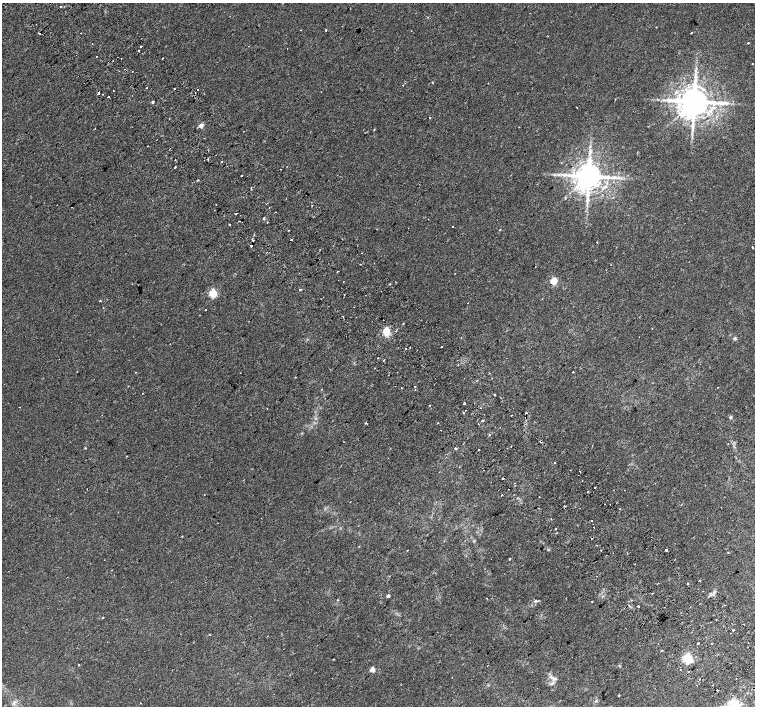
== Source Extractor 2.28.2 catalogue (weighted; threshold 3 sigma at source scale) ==
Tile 6 of 4 x 4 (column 2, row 2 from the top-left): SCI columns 1550-3054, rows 3013-4419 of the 6116 x 6089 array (HDU 1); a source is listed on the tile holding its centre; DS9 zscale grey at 2 x 2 block average (1 PNG px = mean of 2 x 2 image px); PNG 757 x 708 px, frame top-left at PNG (2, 3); no overlay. Shown black and unused: <1% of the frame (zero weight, under 2 of 3 exposures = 3% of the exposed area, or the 3 px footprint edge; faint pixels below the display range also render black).
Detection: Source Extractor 2.28.2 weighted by HDU 2 'WHT'; one run over the whole footprint, this tile lists its part. Background 0.00381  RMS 0.0025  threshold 0.0111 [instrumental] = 3 sigma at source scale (4.5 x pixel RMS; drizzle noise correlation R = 1.50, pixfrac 1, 0.0396/0.0396 arcsec/px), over >= 5 px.
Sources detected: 153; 18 cosmic-ray / hot-pixel residue — not listed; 2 inside a brighter listed object's ellipse — not listed separately; the other 133 listed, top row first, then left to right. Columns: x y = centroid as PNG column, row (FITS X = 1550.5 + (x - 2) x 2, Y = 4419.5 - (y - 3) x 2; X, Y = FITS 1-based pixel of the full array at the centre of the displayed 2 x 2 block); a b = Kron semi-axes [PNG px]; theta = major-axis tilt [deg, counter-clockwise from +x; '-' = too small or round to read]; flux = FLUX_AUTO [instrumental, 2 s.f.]
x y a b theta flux
61 7 2 2 - 0.85
656 27 2 2 - 0.31
326 30 2 2 - 1.1
39 33 2 2 - 3
692 33 2 2 - 1.3
748 43 2 2 - 0.33
92 44 2 2 - 0.38
140 47 2 2 - 0.73
138 50 2 2 - 0.76
142 53 2 2 - 0.23
163 58 2 2 - 5.2
121 59 2 2 - 0.77
696 70 4 3 - 0.83
432 82 2 2 - 0.36
403 85 2 2 - 0.23
147 87 2 2 - 0.4
174 89 2 2 - 1.3
113 91 2 2 - 0.97
98 93 3 2 - 1.8
103 94 2 2 - 0.26
108 97 2 2 - 2.4
694 101 7 7 - 1300
153 102 2 2 - 1.6
725 103 11 4 3 2.7
577 107 2 2 - 0.4
429 118 2 2 - 0.44
201 126 3 2 - 6.5
590 150 7 3 54 1.4
175 160 2 2 - 0.29
222 161 2 2 - 0.82
175 167 2 2 - 1.6
241 175 2 2 - 3.3
589 176 6 6 - 1100
197 180 3 2 - 0.36
251 188 2 2 - 0.63
312 205 2 2 - 0.25
275 212 2 2 - 0.43
236 214 2 2 - 1
263 218 2 2 - 1.1
239 221 2 2 - 0.27
229 224 2 2 - 1.3
500 229 2 2 - 0.29
288 230 2 2 - 0.24
291 239 2 2 - 2.6
253 240 2 2 - 1.1
597 242 2 2 - 0.22
251 246 2 2 - 1.8
752 247 2 2 - 1.5
360 264 2 2 - 0.23
337 271 2 2 - 0.34
554 281 3 3 - 21
390 284 2 2 - 0.3
300 290 2 2 - 1.8
213 293 3 3 - 31
344 294 2 2 - 0.73
100 301 3 2 - 0.35
206 310 2 2 - 0.47
403 323 2 2 - 0.29
652 329 2 2 - 0.17
386 332 3 3 - 34
735 338 4 4 - 0.81
442 347 2 2 - 1.1
405 348 2 2 - 0.69
378 358 2 2 - 0.81
384 360 2 2 - 0.43
458 365 2 2 - 0.57
573 372 2 2 - 1.1
415 386 2 2 - 0.95
494 395 2 2 - 0.96
464 403 2 2 - 0.82
429 405 2 2 - 0.28
267 408 2 2 - 0.2
465 410 2 2 - 0.55
463 413 2 2 - 3.3
731 417 3 3 - 1.3
483 420 2 2 - 1.3
526 421 2 2 - 0.33
478 424 2 2 - 1.3
441 430 2 2 - 0.61
489 435 3 2 - 0.64
541 442 3 2 - 1
85 448 3 2 - 0.37
455 448 2 2 - 1.2
478 450 2 2 - 0.39
499 450 2 2 - 0.64
555 463 2 2 - 0.31
570 470 2 2 - 0.25
580 472 2 2 - 0.87
503 478 2 2 - 0.79
582 480 2 2 - 0.28
514 483 2 2 - 0.23
595 487 2 2 - 1
508 489 2 2 - 0.27
588 492 2 2 - 0.41
502 495 2 2 - 1.1
539 497 2 2 - 0.24
539 508 2 2 - 0.24
591 520 2 2 - 1.6
594 527 2 2 - 0.72
555 529 2 2 - 0.94
557 533 2 2 - 0.77
601 550 2 2 - 0.29
666 550 2 2 - 2.6
407 551 2 2 - 0.22
509 559 2 2 - 0.74
634 564 2 2 - 0.5
596 576 2 2 - 0.39
699 581 2 2 - 0.3
687 583 2 2 - 0.71
652 593 2 2 - 0.38
388 596 2 2 - 1.8
486 598 2 2 - 0.22
536 601 9 2 5 0.76
592 602 2 2 - 0.22
629 606 2 2 - 0.36
638 607 2 2 - 1.5
103 617 2 2 - 0.58
733 630 3 2 - 0.57
209 635 2 2 - 0.49
698 643 2 2 - 2.3
748 643 2 2 - 0.21
711 644 2 2 - 0.6
661 650 2 2 - 0.35
687 658 3 3 - 57
333 659 2 2 - 0.27
79 665 2 2 - 0.47
372 669 3 3 - 8.3
680 670 2 2 - 1.3
688 671 2 2 - 0.26
554 679 6 3 -11 1.2
699 679 2 2 - 0.58
618 695 2 2 - 0.65
730 706 27 8 35 11
Overlapping masked pixels (flux is a lower limit): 3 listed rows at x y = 98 93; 253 240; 541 442
Isophote crosses this tile's border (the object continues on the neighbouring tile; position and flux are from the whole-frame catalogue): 1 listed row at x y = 730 706
Diffuse or blended objects may show on this block-average render without a row.